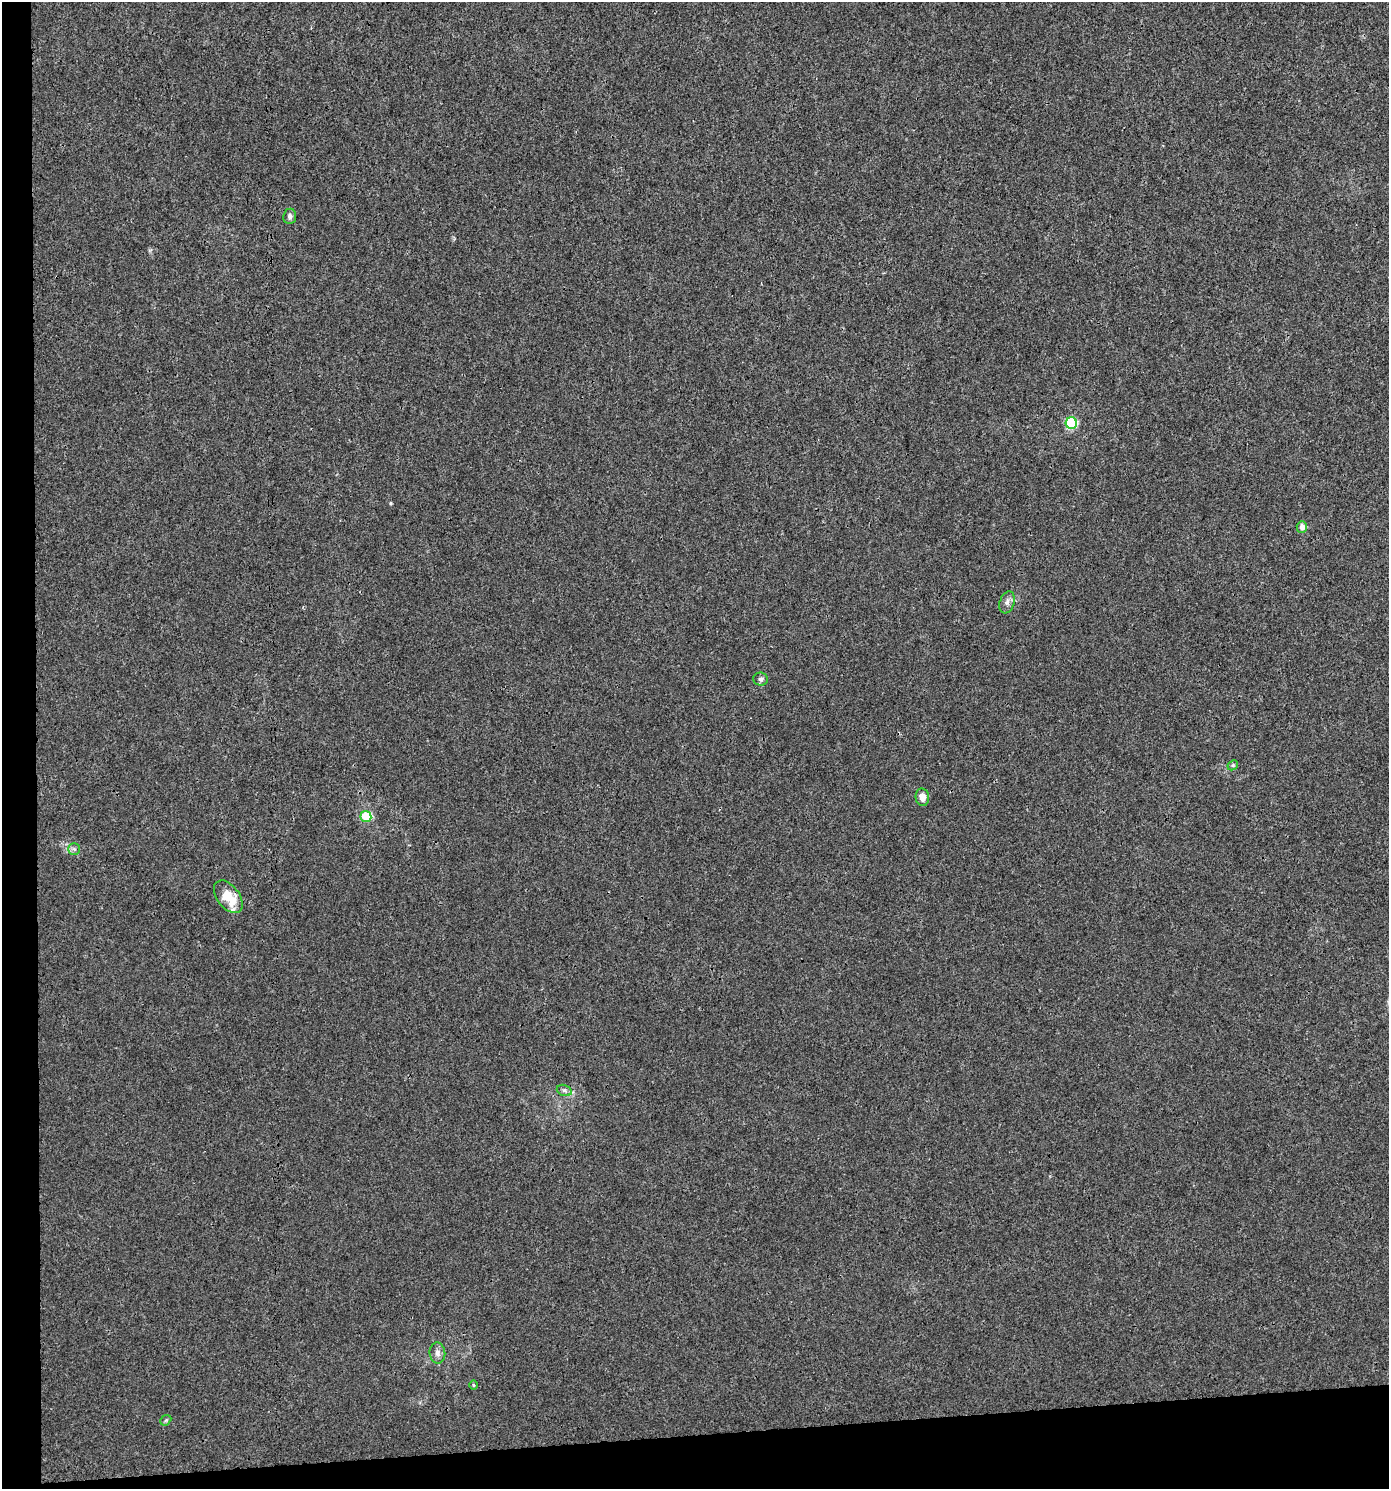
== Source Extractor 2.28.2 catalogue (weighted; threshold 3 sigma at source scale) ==
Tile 7 of 3 x 3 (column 1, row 3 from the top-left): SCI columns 44-1430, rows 1-1487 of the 4206 x 4461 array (HDU 1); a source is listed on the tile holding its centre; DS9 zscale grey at full resolution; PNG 1391 x 1491 px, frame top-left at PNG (2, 2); each listed source drawn as its Kron ellipse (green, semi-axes under 4 px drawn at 4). Shown black and unused: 6% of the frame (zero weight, under 3 of 4 exposures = <1% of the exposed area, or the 3 px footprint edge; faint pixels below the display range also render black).
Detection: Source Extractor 2.28.2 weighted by HDU 2 'WHT'; one run over the whole footprint, this tile lists its part. Background 0.00179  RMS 0.0027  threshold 0.012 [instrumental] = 3 sigma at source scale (4.5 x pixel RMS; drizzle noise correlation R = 1.50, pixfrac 1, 0.0396/0.0396 arcsec/px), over >= 5 px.
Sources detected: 14; all 14 listed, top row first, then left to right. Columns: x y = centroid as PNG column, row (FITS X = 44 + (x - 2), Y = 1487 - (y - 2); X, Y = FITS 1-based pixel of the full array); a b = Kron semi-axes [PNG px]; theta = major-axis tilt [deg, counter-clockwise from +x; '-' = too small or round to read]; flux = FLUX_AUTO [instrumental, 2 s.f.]
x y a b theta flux
290 216 8 6 85 1
1071 423 6 5 - 25
1302 527 6 5 - 1.6
1007 602 11 7 71 1.2
761 679 7 6 - 0.67
1233 765 6 4 46 0.43
922 797 9 7 -85 1.9
366 816 5 5 - 7.4
74 849 6 5 - 0.61
228 897 19 11 -52 6.7
564 1090 8 5 -18 0.63
437 1353 10 8 -85 1.2
473 1385 4 3 - 0.24
166 1420 6 4 42 0.41
Unlisted compact peaks at least as high as the median listed source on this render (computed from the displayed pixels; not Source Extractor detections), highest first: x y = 391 503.